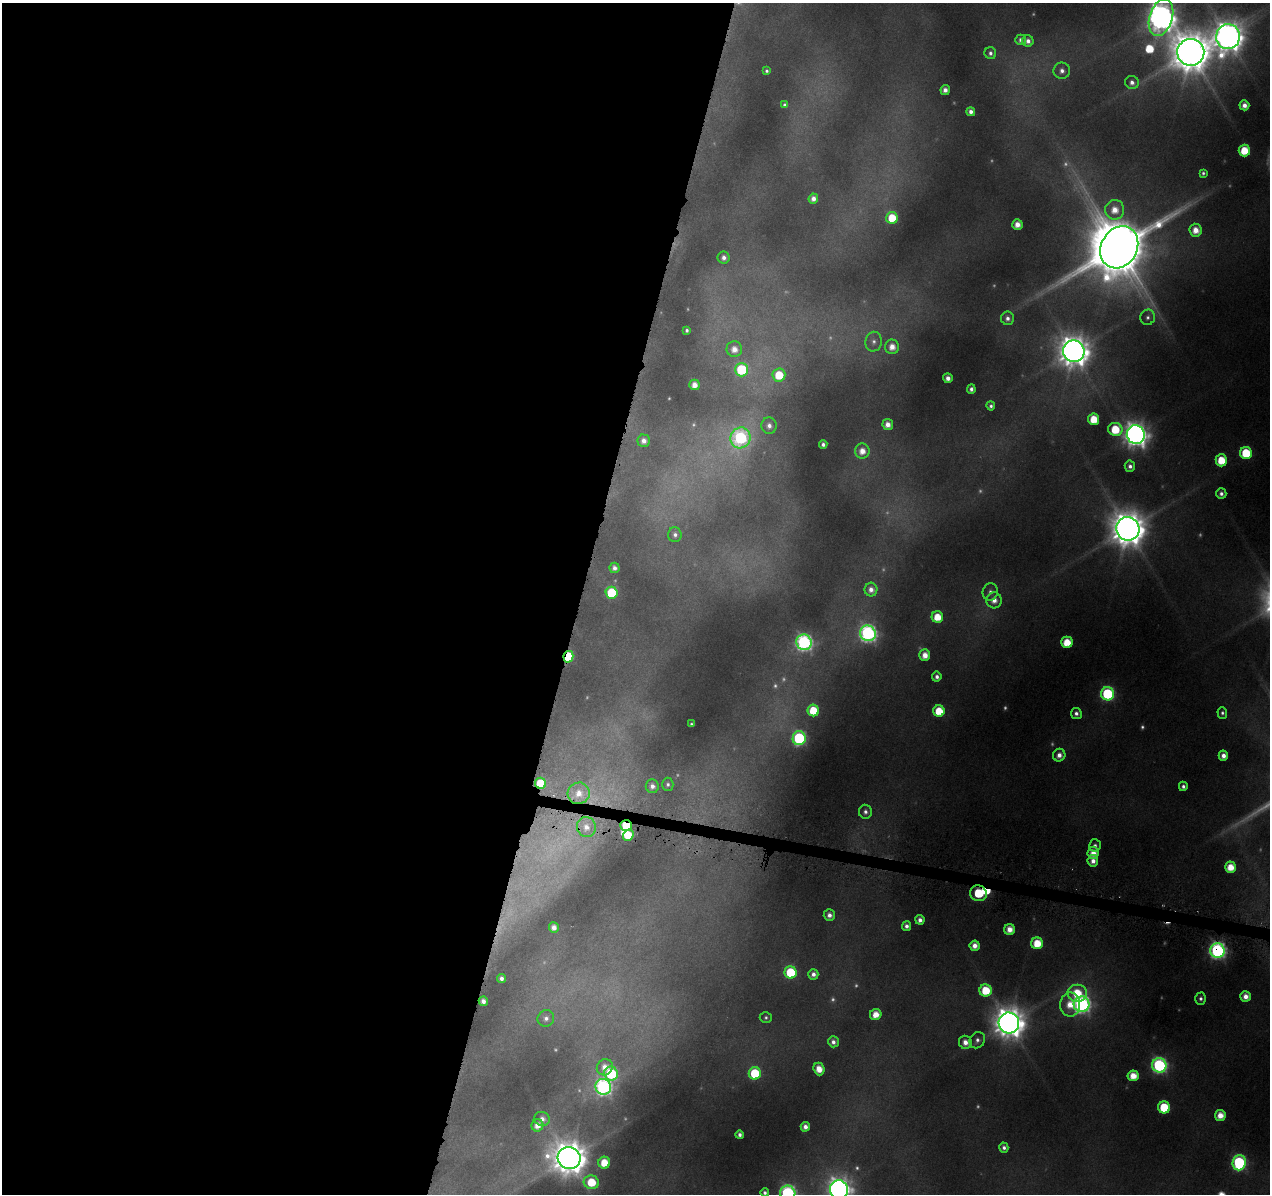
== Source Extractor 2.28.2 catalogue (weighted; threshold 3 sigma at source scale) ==
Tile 5 of 4 x 4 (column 1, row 2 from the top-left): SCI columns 1-1268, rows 2617-3808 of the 5091 x 5324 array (HDU 1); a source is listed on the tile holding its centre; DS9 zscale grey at full resolution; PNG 1272 x 1196 px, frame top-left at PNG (2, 3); each listed source drawn as its Kron ellipse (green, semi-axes under 4 px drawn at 4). Shown black and unused: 46% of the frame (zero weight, under 4 of 8 exposures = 2% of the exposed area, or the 3 px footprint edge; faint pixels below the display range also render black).
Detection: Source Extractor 2.28.2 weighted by HDU 2 'WHT'; one run over the whole footprint, this tile lists its part. Background 0.093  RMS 0.0096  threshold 0.0392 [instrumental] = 3 sigma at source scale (4.09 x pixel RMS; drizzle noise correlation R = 1.36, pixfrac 0.8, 0.0396/0.0396 arcsec/px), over >= 5 px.
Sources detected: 167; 33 too faint to see at this stretch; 1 inside a brighter object's white glare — neither listed nor drawn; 2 inside a brighter listed object's ellipse — not listed separately; the other 131 listed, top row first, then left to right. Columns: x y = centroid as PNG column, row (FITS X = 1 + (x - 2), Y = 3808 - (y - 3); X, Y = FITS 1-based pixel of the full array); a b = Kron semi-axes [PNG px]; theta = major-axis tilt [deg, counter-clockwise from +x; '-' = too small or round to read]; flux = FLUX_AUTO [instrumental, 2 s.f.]
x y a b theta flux
1161 17 19 11 73 1500
1228 37 12 12 - 2000
1021 40 5 5 - 4.9
1028 41 5 5 - 6.3
1191 52 13 13 - 4100
990 53 6 6 - 3.7
767 71 4 3 - 2
1062 71 8 8 - 6.7
1132 82 7 6 - 6.4
945 90 5 4 - 6.7
784 105 4 3 - 2.4
1244 105 5 5 - 8.2
971 112 4 4 - 5.7
1244 151 6 6 - 34
1203 173 4 4 - 2.3
813 199 5 5 - 7.7
1115 210 10 9 - 18
892 218 6 5 - 33
1017 224 5 5 - 12
1196 230 6 6 - 15
1119 247 22 18 60 7900
724 258 6 6 - 5.9
1148 317 8 7 - 3.7
1007 318 7 6 - 5.1
687 330 4 3 - 2.3
874 342 10 8 80 5.3
892 347 7 7 - 14
734 349 8 8 - 12
1074 351 11 10 - 2000
742 370 6 6 - 90
779 375 6 6 - 37
948 378 5 5 - 8.1
694 385 5 5 - 11
971 389 5 4 - 4.5
991 406 4 4 - 3.1
1094 419 6 5 - 30
888 424 5 5 - 10
769 426 8 7 - 7.1
1115 429 7 6 - 38
1136 435 9 9 - 1100
741 438 10 9 - 200
644 441 6 6 - 7.8
823 444 4 4 - 4.4
862 451 7 7 - 14
1246 453 6 6 - 53
1221 460 6 6 - 33
1130 466 5 5 - 4.5
1221 494 5 5 - 4.7
1128 529 12 11 - 2900
675 535 7 6 - 5.1
614 568 5 5 - 5.5
871 590 7 6 - 7.7
990 592 9 7 73 4.9
612 593 6 6 - 79
994 600 8 7 - 10
937 617 6 5 - 27
868 633 8 7 - 410
804 642 8 7 - 360
1067 642 6 5 - 31
925 655 5 5 - 14
568 657 6 5 - 69
937 677 5 4 - 4.9
1108 694 7 6 - 150
813 710 6 5 - 38
939 711 6 5 - 35
1076 713 5 5 - 4.9
1222 713 6 5 - 2.7
691 724 3 3 - 1.4
799 738 7 6 - 150
1059 755 6 6 - 8.2
1223 756 5 4 - 8.3
541 783 6 5 - 45
668 784 6 6 - 3
652 786 7 6 - 6.9
1183 786 4 4 - 4
579 793 11 10 - 16
865 812 7 6 - 4.5
626 825 6 5 - 56
586 827 10 9 - 13
628 835 5 5 - 31
1095 845 6 6 - 3.5
1093 853 6 5 - 15
1093 861 6 5 - 8.8
1230 867 5 5 - 23
978 893 8 8 - 65
829 915 6 5 - 6.8
920 920 5 4 - 6.2
906 926 5 4 - 5.1
554 928 5 5 - 8.7
1010 929 5 5 - 14
1037 943 6 6 - 30
975 946 5 5 - 10
1217 951 7 7 - 350
791 972 6 6 - 72
813 974 5 5 - 6.2
501 978 4 4 - 4.8
986 990 6 6 - 38
1077 993 10 8 -1 40
1246 996 5 5 - 11
1201 999 6 5 - 3.4
483 1001 5 4 - 7.2
1081 1004 8 8 - 410
1070 1005 12 10 -88 23
876 1015 6 5 - 17
766 1017 6 5 - 2.5
546 1018 8 8 - 6.7
1009 1023 10 10 - 2200
977 1040 8 7 - 4.8
833 1042 5 5 - 5.4
965 1042 7 6 - 10
1159 1065 7 7 - 260
605 1067 8 7 - 12
819 1069 6 5 - 16
755 1073 6 6 - 69
611 1074 7 7 - 110
1133 1076 5 5 - 20
603 1087 8 7 - 350
1164 1107 6 6 - 60
1220 1115 5 5 - 16
542 1119 8 7 - 7.6
537 1125 6 6 - 13
805 1127 5 4 - 7.4
740 1135 4 4 - 4
1004 1148 5 4 - 4.2
569 1158 11 11 - 2700
604 1163 6 6 - 26
1239 1163 8 6 85 180
591 1182 7 6 - 42
839 1189 9 9 - 1000
765 1193 4 4 - 3.5
788 1193 7 7 - 280
Overlapping masked pixels (flux is a lower limit): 6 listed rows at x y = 568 657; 541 783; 626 825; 628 835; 978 893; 1217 951
Isophote crosses this tile's border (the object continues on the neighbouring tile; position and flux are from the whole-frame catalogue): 4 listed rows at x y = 1161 17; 839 1189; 765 1193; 788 1193